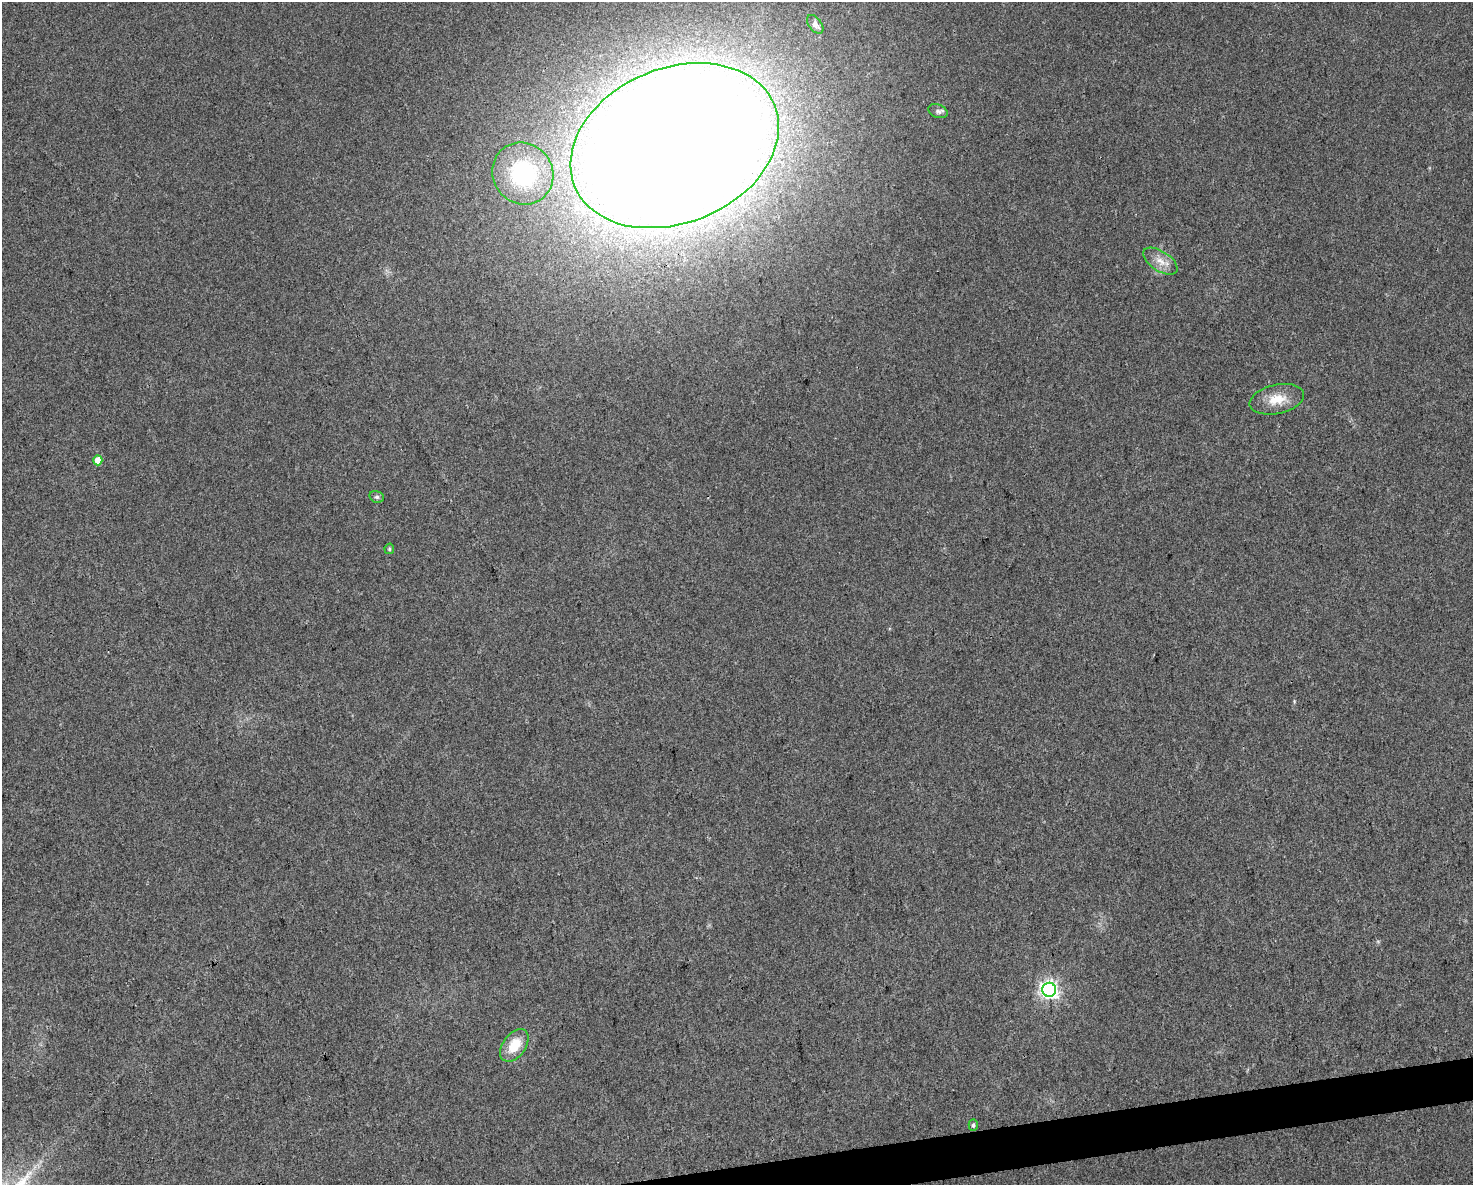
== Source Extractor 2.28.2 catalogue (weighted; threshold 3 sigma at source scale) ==
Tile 5 of 3 x 4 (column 2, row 2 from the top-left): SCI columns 1490-2960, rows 2366-3548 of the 4494 x 4730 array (HDU 1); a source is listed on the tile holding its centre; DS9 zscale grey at full resolution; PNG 1475 x 1187 px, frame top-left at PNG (2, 2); each listed source drawn as its Kron ellipse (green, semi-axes under 4 px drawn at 4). Shown black and unused: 2% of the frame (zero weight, under 3 of 4 exposures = <1% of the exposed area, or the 3 px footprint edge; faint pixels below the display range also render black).
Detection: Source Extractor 2.28.2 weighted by HDU 2 'WHT'; one run over the whole footprint, this tile lists its part. Background 0.0315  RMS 0.004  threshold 0.018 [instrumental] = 3 sigma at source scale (4.5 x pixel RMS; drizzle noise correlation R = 1.50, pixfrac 1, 0.0396/0.0396 arcsec/px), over >= 5 px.
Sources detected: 12; all 12 listed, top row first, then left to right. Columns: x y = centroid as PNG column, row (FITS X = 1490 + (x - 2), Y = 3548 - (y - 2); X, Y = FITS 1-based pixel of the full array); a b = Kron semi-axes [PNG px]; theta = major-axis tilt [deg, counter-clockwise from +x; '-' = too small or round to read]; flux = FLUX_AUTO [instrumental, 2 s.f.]
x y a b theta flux
815 24 10 6 -53 2.4
938 111 10 6 -20 1.3
675 146 108 77 22 2100
523 173 32 30 -52 32
1160 261 19 10 -33 4.7
1277 399 28 14 13 8.2
98 460 5 4 - 4.7
377 497 7 5 -14 0.88
389 549 5 5 - 0.75
1049 990 7 7 - 170
514 1045 18 11 54 9.6
973 1125 6 4 88 0.83